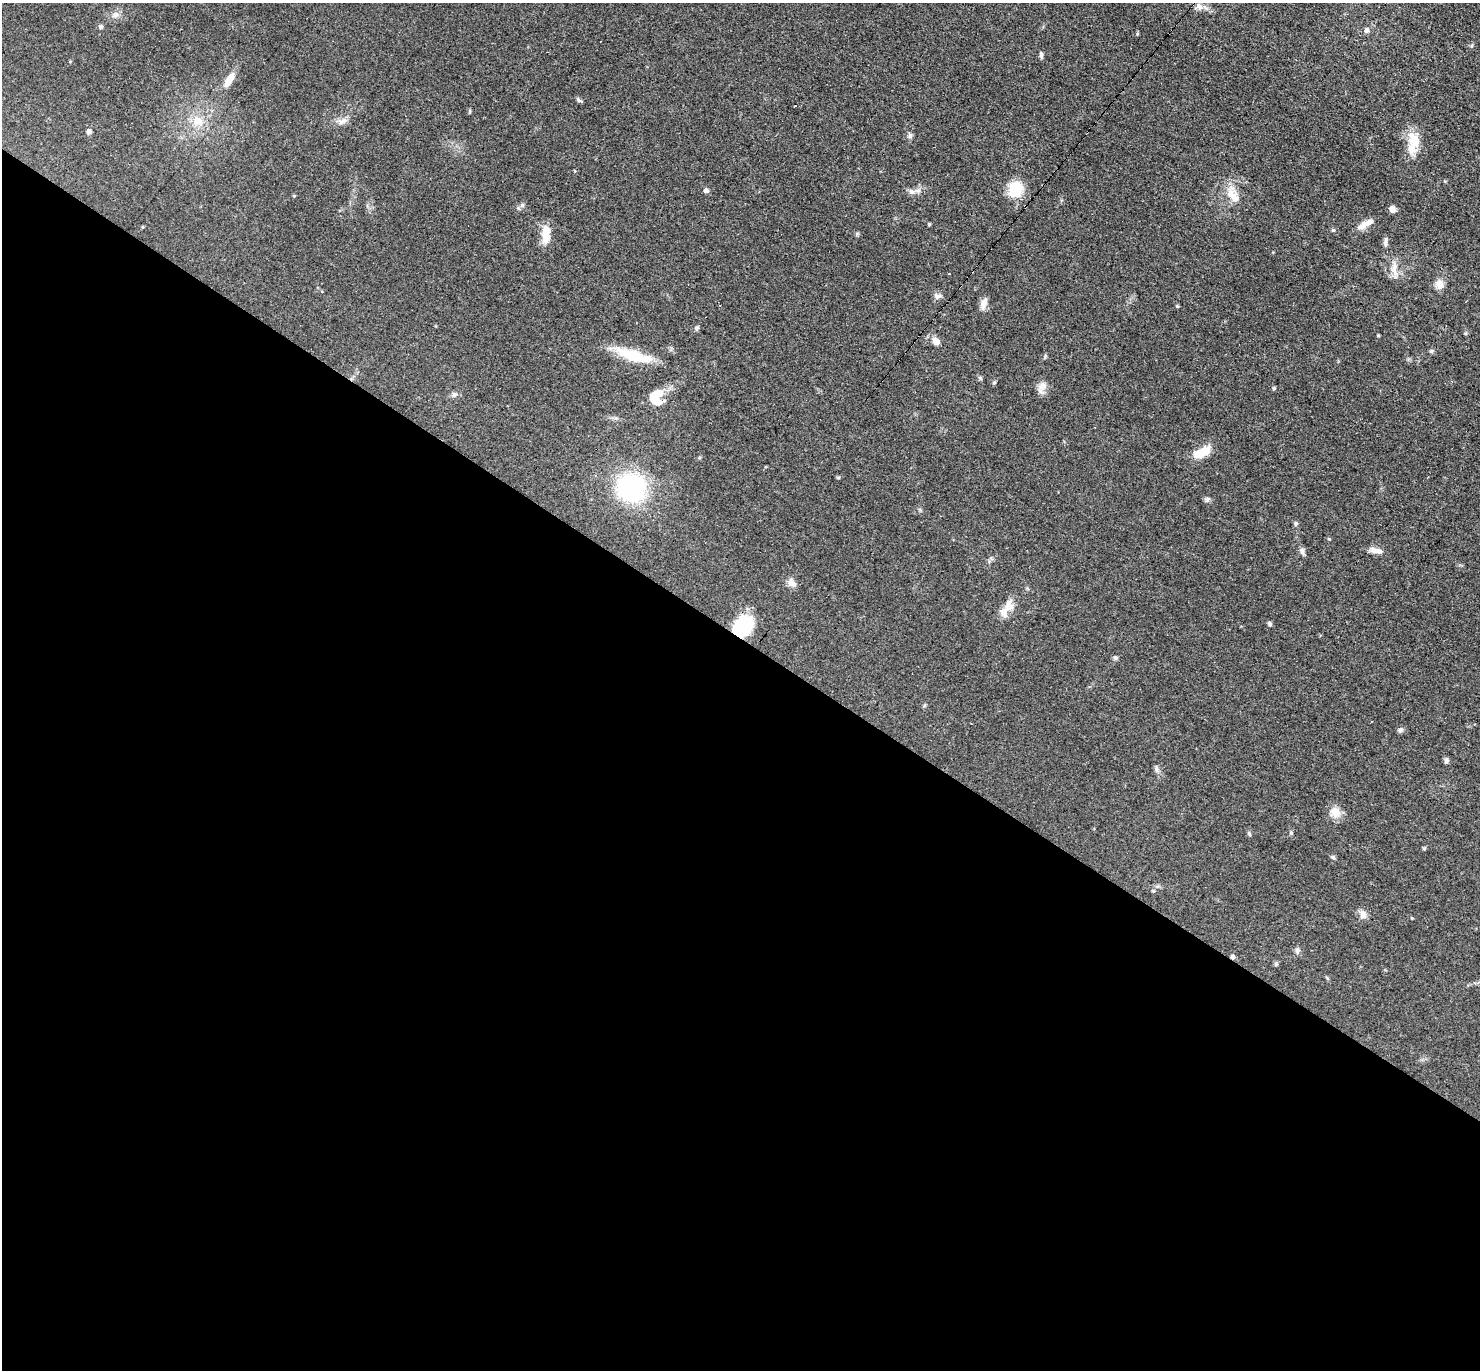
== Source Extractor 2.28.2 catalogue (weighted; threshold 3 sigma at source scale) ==
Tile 14 of 4 x 4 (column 2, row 4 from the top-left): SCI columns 1608-3085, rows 297-1664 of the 6089 x 6079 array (HDU 1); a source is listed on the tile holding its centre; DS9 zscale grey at full resolution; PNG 1482 x 1372 px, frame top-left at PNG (2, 3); no overlay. Shown black and unused: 54% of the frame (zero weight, under 3 of 4 exposures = <1% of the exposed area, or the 3 px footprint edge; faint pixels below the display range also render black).
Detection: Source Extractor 2.28.2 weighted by HDU 2 'WHT'; one run over the whole footprint, this tile lists its part. Background 0.0607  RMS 0.0056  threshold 0.0254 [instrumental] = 3 sigma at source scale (4.5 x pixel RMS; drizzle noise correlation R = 1.50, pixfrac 1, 0.05/0.05 arcsec/px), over >= 5 px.
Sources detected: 72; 3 cosmic-ray / hot-pixel residue — not listed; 2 inside a brighter listed object's ellipse — not listed separately; the other 67 listed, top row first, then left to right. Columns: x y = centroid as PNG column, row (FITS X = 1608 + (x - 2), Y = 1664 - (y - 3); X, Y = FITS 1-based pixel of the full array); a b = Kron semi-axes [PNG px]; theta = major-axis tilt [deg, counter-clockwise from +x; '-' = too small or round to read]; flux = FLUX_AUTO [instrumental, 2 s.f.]
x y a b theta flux
1199 6 12 7 -45 2.9
115 15 8 8 - 2.5
100 27 5 5 - 1.4
1367 30 6 6 - 1.8
1041 54 8 4 -87 1.4
229 80 20 8 60 6.7
579 100 8 5 -30 0.98
795 106 3 3 - 1.1
198 121 13 12 - 7.5
342 121 15 7 22 3.1
89 131 5 5 - 1.8
910 136 8 5 69 1.3
1414 140 26 15 -69 12
575 171 5 3 - 0.42
1015 189 15 13 71 18
706 190 5 5 - 1.8
912 192 9 4 -19 1.5
294 196 4 4 - 0.51
1233 196 22 11 -49 8.1
522 205 8 5 46 1.3
1392 209 7 6 - 2.8
929 224 5 3 - 0.51
1365 224 22 6 29 4.8
1333 230 5 4 - 0.79
546 235 25 9 87 8.1
1385 242 13 5 88 1.7
1394 269 19 8 -83 5.2
1439 284 11 10 - 4
937 296 10 6 -5 2
984 303 13 8 72 3.7
1177 306 4 4 - 0.62
697 329 6 5 - 1
1378 335 5 3 - 0.52
936 341 8 7 - 4.1
1431 351 5 5 - 0.94
633 356 37 11 -17 24
980 378 6 5 - 0.87
994 382 5 4 - 0.78
1042 387 17 10 68 3.9
1274 388 5 4 - 0.77
454 394 8 7 - 1.6
656 397 18 14 75 11
1202 452 20 9 28 12
838 478 4 4 - 0.66
631 488 23 22 - 77
1207 500 8 5 50 1.2
1296 524 5 5 - 1.1
1373 550 11 8 -32 2.7
1302 551 8 6 -69 1.9
792 583 13 8 -39 3.1
1009 606 14 12 -87 5.2
1269 624 6 5 - 1.2
743 626 21 16 55 37
1115 658 6 5 - 1
1401 730 7 6 - 1.4
1446 760 7 6 - 1.3
1156 769 10 5 -85 1.5
1335 812 16 12 -55 5.6
1291 833 5 4 - 0.69
1249 834 5 4 - 0.77
1424 848 5 4 - 0.73
1333 857 6 5 - 0.89
1154 891 5 4 - 0.69
1363 914 12 9 -80 3.4
1297 951 8 7 - 1.6
1233 957 5 4 - 1.7
1276 964 6 4 -90 0.77
Overlapping masked pixels (flux is a lower limit): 2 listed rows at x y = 743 626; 1233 957
Unlisted compact peaks at least as high as the median listed source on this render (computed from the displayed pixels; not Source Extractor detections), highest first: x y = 1329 539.